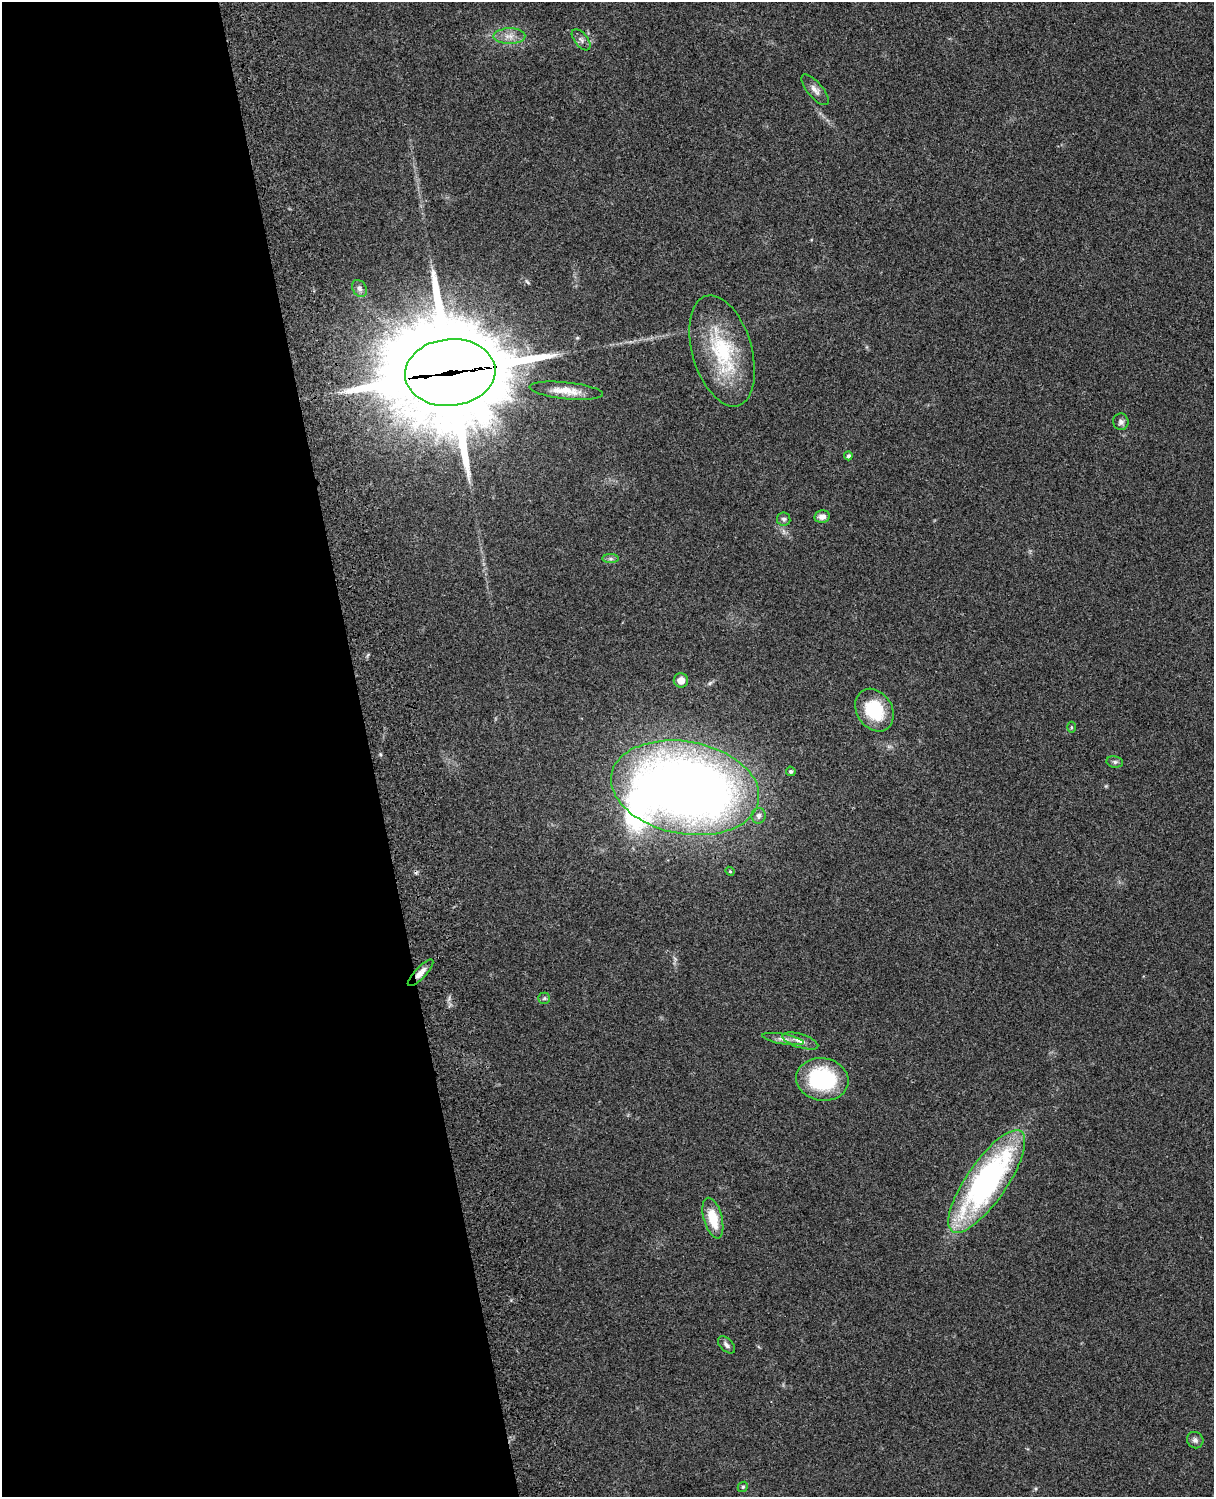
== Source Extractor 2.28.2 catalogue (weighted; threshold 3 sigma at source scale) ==
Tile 5 of 4 x 3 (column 1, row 2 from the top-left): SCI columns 119-1330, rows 1660-3154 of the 5089 x 4927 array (HDU 1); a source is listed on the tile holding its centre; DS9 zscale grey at full resolution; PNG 1216 x 1499 px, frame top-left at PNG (2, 2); each listed source drawn as its Kron ellipse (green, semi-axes under 4 px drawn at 4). Shown black and unused: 30% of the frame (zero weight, under 3 of 4 exposures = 6% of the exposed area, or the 3 px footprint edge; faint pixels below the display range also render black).
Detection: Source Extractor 2.28.2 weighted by HDU 2 'WHT'; one run over the whole footprint, this tile lists its part. Background 0.21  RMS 0.0082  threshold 0.037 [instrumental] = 3 sigma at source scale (4.5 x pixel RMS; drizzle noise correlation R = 1.50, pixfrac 1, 0.05/0.05 arcsec/px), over >= 5 px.
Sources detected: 32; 1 inside a brighter object's white glare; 1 cosmic-ray / hot-pixel residue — neither listed nor drawn; the other 30 listed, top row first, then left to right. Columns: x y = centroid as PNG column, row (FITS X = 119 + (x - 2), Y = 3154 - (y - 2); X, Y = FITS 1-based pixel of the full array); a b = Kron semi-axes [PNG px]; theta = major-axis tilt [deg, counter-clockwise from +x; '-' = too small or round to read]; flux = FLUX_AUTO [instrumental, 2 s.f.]
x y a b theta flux
509 36 16 8 1 7.2
581 40 12 6 -51 3.2
815 90 19 7 -50 5.2
359 288 9 6 -57 2.8
722 351 57 29 -73 68
450 372 45 33 5 19000
566 391 37 8 -6 13
1121 422 8 7 - 3.1
848 456 4 4 - 2.2
822 516 8 6 11 4.2
784 519 7 6 - 2.3
611 559 8 4 0 2.1
681 680 7 7 - 5.9
874 710 23 17 -57 40
1071 727 5 3 - 0.93
1115 762 8 5 -10 2
791 771 5 4 - 1.8
685 788 75 46 -11 870
759 816 8 7 - 3.3
730 871 5 4 - 0.93
421 973 17 5 46 5.7
544 998 6 5 - 1.6
783 1039 21 5 -10 4.7
800 1041 19 6 -18 6
822 1079 26 21 -8 74
987 1181 61 20 55 230
713 1218 21 9 -75 21
727 1345 10 6 -44 2.8
1195 1440 8 8 - 3.3
743 1487 5 4 - 1.2
Overlapping masked pixels (flux is a lower limit): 2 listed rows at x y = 450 372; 421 973